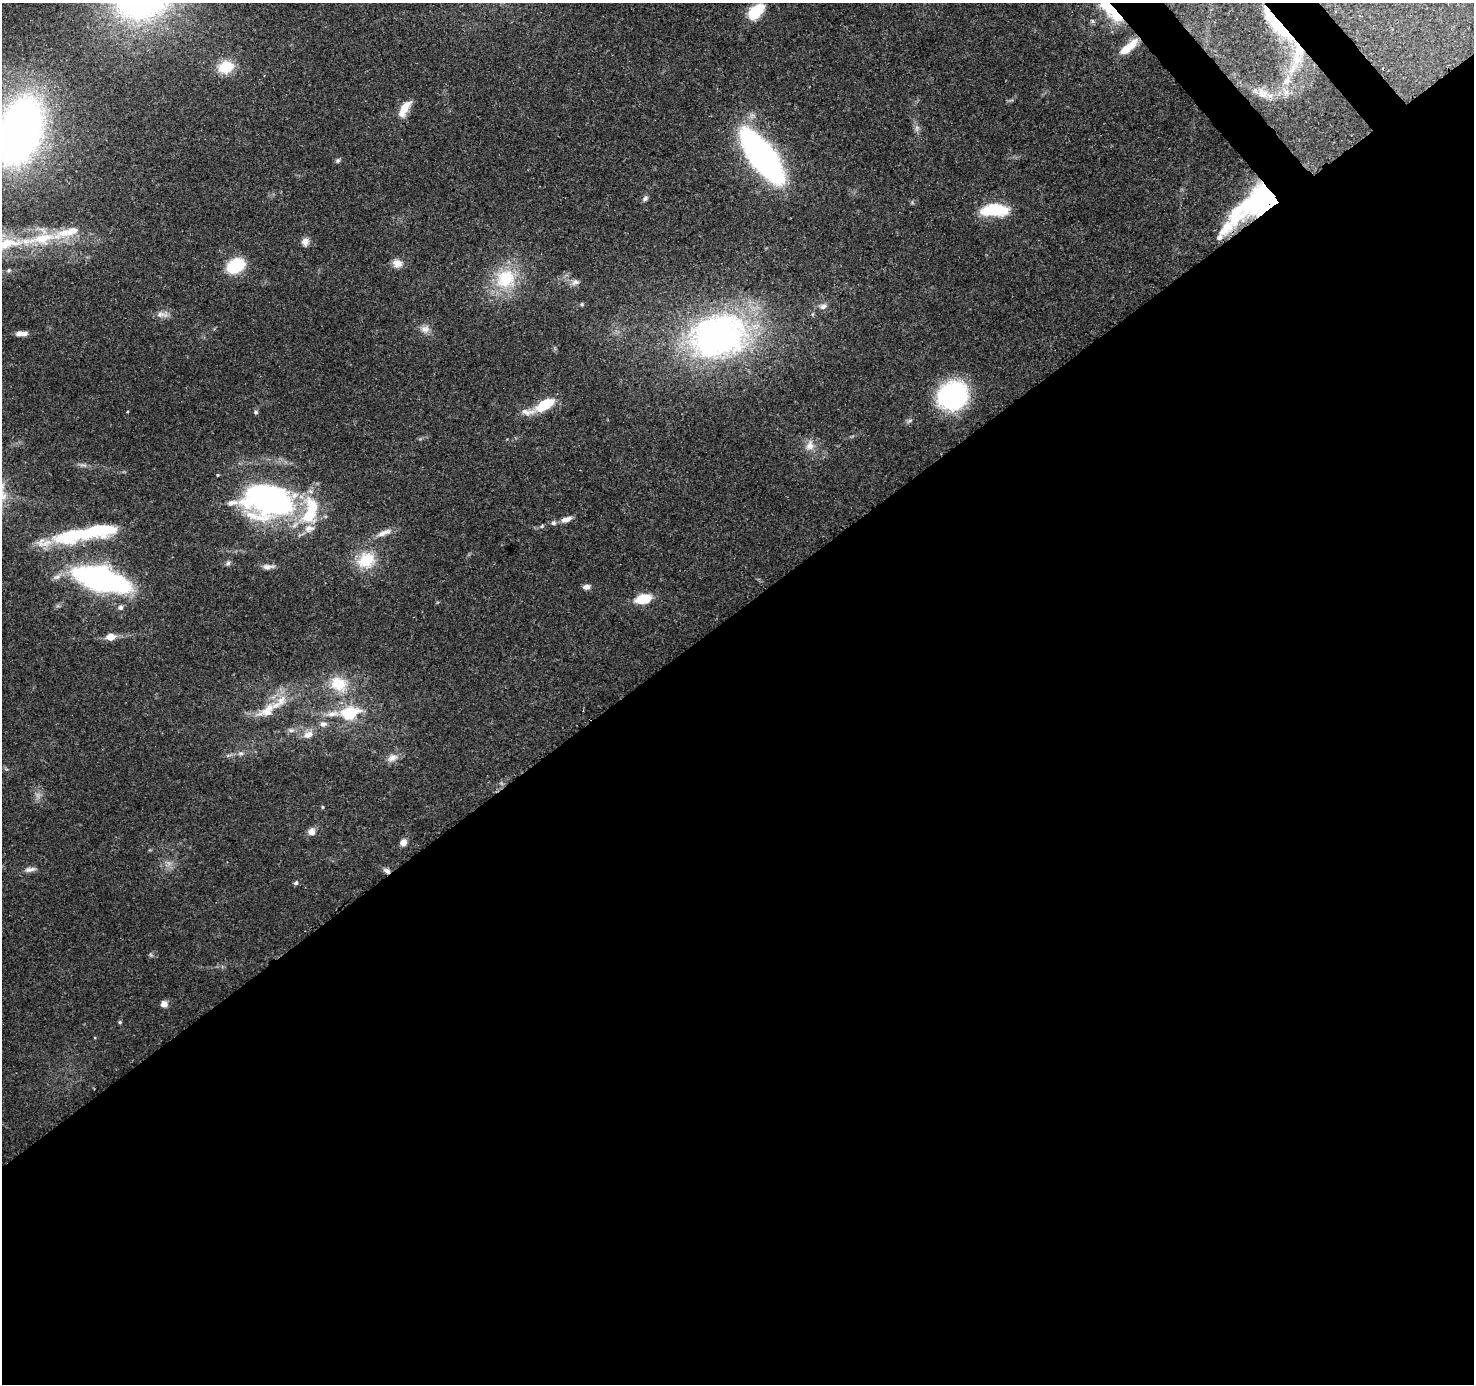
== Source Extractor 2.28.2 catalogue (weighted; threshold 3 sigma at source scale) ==
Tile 15 of 4 x 4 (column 3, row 4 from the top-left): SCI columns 3042-4513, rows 207-1588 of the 6082 x 6009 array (HDU 1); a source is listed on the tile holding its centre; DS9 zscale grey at full resolution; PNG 1476 x 1386 px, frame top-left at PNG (2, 3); no overlay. Shown black and unused: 57% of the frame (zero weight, under 3 of 4 exposures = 7% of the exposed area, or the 3 px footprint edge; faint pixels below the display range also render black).
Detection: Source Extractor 2.28.2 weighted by HDU 2 'WHT'; one run over the whole footprint, this tile lists its part. Background 0.0912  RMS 0.0036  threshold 0.0161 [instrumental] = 3 sigma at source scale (4.5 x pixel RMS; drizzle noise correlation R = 1.50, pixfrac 1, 0.0396/0.0396 arcsec/px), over >= 5 px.
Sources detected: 82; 4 inside a brighter object's white glare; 1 cosmic-ray / hot-pixel residue — not listed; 10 inside a brighter listed object's ellipse — not listed separately; the other 67 listed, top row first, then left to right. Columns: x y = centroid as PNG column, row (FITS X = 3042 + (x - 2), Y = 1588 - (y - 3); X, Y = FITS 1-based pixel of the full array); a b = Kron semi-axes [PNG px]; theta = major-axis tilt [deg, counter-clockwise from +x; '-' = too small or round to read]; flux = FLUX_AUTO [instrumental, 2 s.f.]
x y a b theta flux
1108 6 21 6 -53 38
756 11 18 10 44 13
1282 30 36 14 -45 17
1127 48 18 9 38 5.9
1297 59 14 12 16 5
226 67 19 14 17 8.8
1287 81 10 9 - 2.8
1286 92 10 6 61 1.7
1262 93 16 12 -26 4.2
405 108 21 9 60 5.6
20 131 43 24 71 300
762 156 42 16 -54 140
338 161 7 5 22 0.66
645 198 8 6 42 0.91
1264 199 57 20 37 73
993 210 30 15 7 13
64 233 38 11 25 8.5
305 241 9 9 - 1.9
7 244 45 14 11 20
397 263 13 10 -19 2.7
236 265 15 10 32 21
505 279 29 26 35 18
575 282 12 7 20 1.6
582 304 6 4 90 0.43
823 306 9 7 15 1.6
161 314 13 7 -11 2
425 329 12 10 -5 2.3
21 333 14 5 -1 2.4
718 336 61 45 17 130
953 395 28 25 35 45
544 405 18 9 30 12
127 412 3 2 - 0.38
256 412 5 5 - 0.59
527 412 22 7 -5 2.9
910 420 7 4 19 0.64
810 445 15 10 71 3.2
268 500 33 20 -10 140
312 510 36 18 -85 17
566 519 14 6 16 2.2
542 526 6 4 46 0.46
98 531 50 15 10 23
384 533 22 7 21 2.9
366 560 25 21 34 11
228 563 7 5 86 0.8
267 566 12 7 2 1.7
101 579 46 17 -15 100
586 587 8 6 2 1.5
643 599 13 8 11 12
120 607 7 6 - 1
110 637 9 7 7 3.5
338 684 25 19 -31 11
268 710 32 14 34 8.8
349 713 8 6 18 29
332 714 20 7 8 3.5
323 724 10 8 6 1.6
291 730 8 5 -19 0.97
308 734 15 9 31 2.9
241 753 9 4 -8 0.87
392 758 15 9 29 2.6
322 807 5 3 - 0.33
311 832 8 7 - 2.5
403 842 7 6 - 2.4
30 869 15 6 10 1.6
387 871 9 5 -33 1.3
296 883 6 5 - 0.8
164 1004 8 7 - 1.8
120 1022 5 4 - 0.47
Overlapping masked pixels (flux is a lower limit): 4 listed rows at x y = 1108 6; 1282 30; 1264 199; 387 871
Isophote crosses this tile's border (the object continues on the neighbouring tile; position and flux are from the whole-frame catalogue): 3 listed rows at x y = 1108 6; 20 131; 7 244